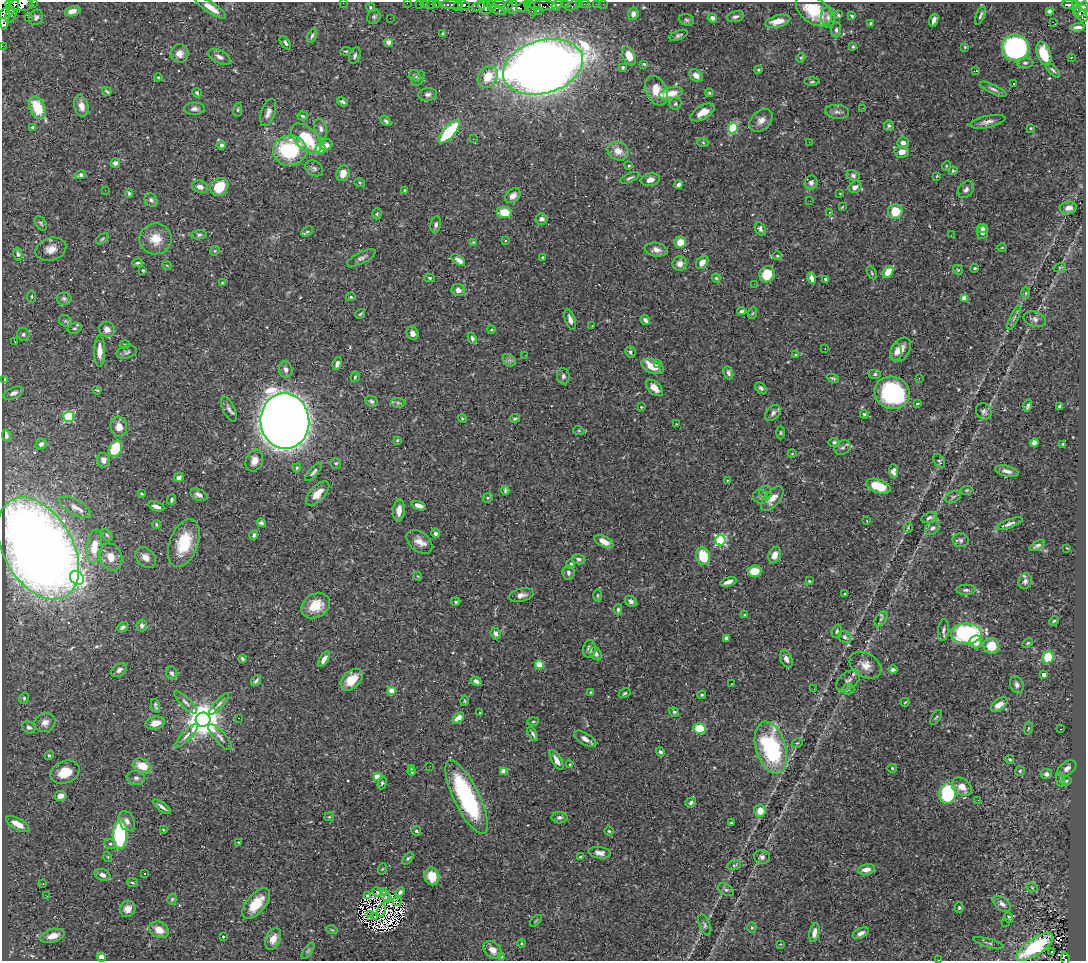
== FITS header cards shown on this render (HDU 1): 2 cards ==
NAXIS1  =                 1084
NAXIS2  =                  959

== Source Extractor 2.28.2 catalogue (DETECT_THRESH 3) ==
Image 1084 x 959 px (HDU 1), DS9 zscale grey, 1 PNG px = 1 image px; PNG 1088 x 963 px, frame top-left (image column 1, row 959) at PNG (2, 2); each listed source drawn as its Kron ellipse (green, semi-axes under 4 px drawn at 4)
Background 0.586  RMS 0.013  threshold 0.0382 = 3 sigma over >= 5 px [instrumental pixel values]
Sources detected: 512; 10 with non-positive FLUX_AUTO (blend fragments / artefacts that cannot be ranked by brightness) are neither listed nor drawn; of the other 502, the 500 brightest by FLUX_AUTO listed and drawn (2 fainter detections omitted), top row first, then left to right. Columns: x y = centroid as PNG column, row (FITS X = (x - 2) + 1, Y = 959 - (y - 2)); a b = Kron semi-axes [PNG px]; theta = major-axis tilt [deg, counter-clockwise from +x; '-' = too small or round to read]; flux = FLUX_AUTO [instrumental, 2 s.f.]
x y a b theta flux
34 2 3 2 - 91
343 3 2 2 - 49
407 3 2 2 - 12
19 4 14 7 -1 6700
419 4 2 2 - 9.1
425 4 2 2 - 9.9
431 4 3 2 - 13
436 4 3 2 - 26
499 4 6 4 -15 240
527 4 3 3 - 360
579 4 2 2 - 5.3
585 4 5 2 - 15
596 4 2 2 - 6.1
603 4 2 2 - 3.1
4 5 24 6 90 3300
452 5 11 4 1 630
464 5 6 4 -30 920
543 5 13 5 -1 230
557 5 6 4 53 670
565 5 3 3 - 110
573 5 8 4 26 55
1070 5 8 4 -2 200
1075 5 4 3 - 200
457 6 5 3 - 620
492 6 5 3 - 520
507 6 7 4 43 210
1084 6 5 3 - 470
370 7 5 4 - 1.5
478 7 6 5 - 780
485 7 7 6 - 960
513 7 7 4 78 640
522 7 5 3 - 400
211 8 18 5 -34 8.6
532 8 8 4 -74 300
1077 9 5 3 - 100
498 10 8 4 -18 720
538 10 3 2 - 16
12 11 13 5 68 2800
73 11 8 5 13 6.5
814 11 20 13 -36 31
1049 11 4 3 - 2.2
1081 11 8 5 23 580
6 13 8 5 26 2700
633 14 6 5 - 2.9
838 15 3 2 - 0.86
980 15 10 3 67 1.9
1081 15 8 4 -57 400
735 16 9 5 15 2.2
852 16 3 3 - 1.1
36 17 8 7 - 2.9
374 17 7 6 - 2
828 17 10 6 -87 3.1
28 18 2 2 - 1.8
390 18 2 2 - 1.1
712 18 5 4 - 3.1
687 20 8 5 -18 1.6
934 20 6 4 70 3.7
778 21 13 6 16 10
1053 22 3 3 - 170
870 23 3 3 - 0.86
1078 27 7 3 5 3.2
836 30 7 5 89 2.2
443 34 4 3 - 1.5
678 35 9 4 21 2.1
312 36 7 4 69 1.8
389 42 4 4 - 12
285 43 7 4 -52 1.9
2 46 2 2 - 7.7
853 47 4 3 - 1
965 47 4 3 - 0.69
1015 48 13 13 - 180
346 51 6 4 9 1.1
180 53 9 8 - 6.7
1044 54 12 6 -71 18
355 56 9 5 70 2.5
629 56 10 6 -65 12
219 57 12 6 -28 3.9
1071 57 3 2 - 1.4
801 58 5 4 - 0.97
1025 63 8 5 0 2.1
644 64 4 3 - 0.9
543 67 41 26 16 1500
623 67 4 3 - 1.2
758 70 4 4 - 1.2
1053 70 9 4 -48 1.6
976 71 3 2 - 0.98
696 75 7 5 -42 5.2
415 76 6 5 - 2.8
158 77 4 4 - 0.77
488 77 12 9 54 18
418 79 8 5 55 1.7
812 82 7 3 0 1.1
1013 83 2 2 - 0.86
993 89 14 4 -26 2.8
107 91 5 2 - 0.99
656 91 15 10 -65 16
197 93 5 4 - 2
671 93 12 5 14 16
709 93 4 3 - 0.95
428 94 9 6 6 3
342 101 6 4 -32 1.8
675 104 6 5 - 1.8
81 106 11 7 -75 7.1
37 108 12 7 -66 31
863 108 3 2 - 1.4
194 109 10 6 3 3.3
238 110 7 3 82 1.1
702 112 13 7 31 11
837 112 12 7 -5 3.3
268 113 14 7 71 5
303 116 5 4 - 1.3
761 120 13 9 43 5.8
386 121 6 4 -44 1.8
987 122 18 6 12 5
889 126 5 5 - 1.8
33 127 4 3 - 1.2
733 128 5 4 - 48
1030 128 3 2 - 0.75
321 129 10 6 -74 3.1
449 132 14 6 48 75
306 138 18 10 -45 37
473 139 3 2 - 1
703 142 6 4 -3 1
809 142 3 2 - 0.82
903 143 6 5 - 4
221 145 4 4 - 2.4
327 145 6 5 - 3.8
321 149 5 5 - 18
290 150 17 15 6 64
618 151 11 9 -25 8.2
902 152 7 6 - 6.4
115 163 5 4 - 3.1
629 166 4 3 - 0.77
946 166 5 3 - 0.73
314 168 9 7 -33 2.7
953 171 4 4 - 0.96
343 173 8 6 72 8.6
81 175 5 4 - 2.3
853 176 7 5 -25 2.1
937 176 3 3 - 0.61
630 178 10 3 23 1.8
650 180 9 6 13 5.3
360 183 5 3 - 0.95
811 183 7 6 - 3.5
678 185 4 4 - 3
200 187 8 6 -15 4.2
219 187 10 8 46 24
855 187 7 5 28 4.1
105 190 2 2 - 12
404 190 4 3 - 0.66
966 190 9 7 49 3.3
129 193 4 4 - 1.3
840 194 4 2 - 0.53
513 196 8 6 46 5.5
151 200 7 6 - 2.2
810 201 2 2 - 1.9
842 207 3 2 - 0.73
1068 208 8 6 3 5.3
895 211 7 7 - 18
504 212 7 6 - 16
829 212 4 3 - 0.83
377 214 5 4 - 1.3
542 219 6 5 - 2.9
41 223 8 5 -58 1.5
436 224 8 5 79 2.5
982 228 5 4 - 2.4
760 229 7 5 -65 2.3
307 232 6 4 29 1.5
982 233 6 5 - 3.7
199 235 8 4 6 1.7
951 235 3 2 - 0.75
102 239 7 3 36 1.2
156 239 16 15 - 15
505 241 3 3 - 2.5
473 242 4 4 - 0.73
680 242 6 6 - 11
1002 247 4 3 - 0.66
51 249 16 11 16 8.3
656 250 11 7 -10 5.1
215 251 5 4 - 1.1
18 254 6 4 -75 1.9
777 256 4 4 - 0.84
543 257 3 2 - 0.85
361 258 16 5 27 3.2
458 260 8 4 -35 8.1
702 262 7 5 48 6.4
138 263 5 4 - 1.3
680 264 7 7 - 5.6
167 266 4 3 - 0.62
1060 267 6 4 19 1.3
974 268 4 3 - 1.2
143 270 3 2 - 0.9
958 270 5 4 - 1.1
888 272 6 5 - 12
872 273 7 4 -61 1.2
767 274 8 7 - 20
430 278 5 4 - 1.1
716 278 4 4 - 1
811 278 6 4 -77 5.9
825 279 4 3 - 1.2
222 283 4 3 - 0.73
754 284 2 2 - 1.5
458 290 7 6 - 4.3
1026 293 6 4 90 1.2
31 296 6 3 90 0.95
351 297 5 4 - 0.95
965 298 4 4 - 12
64 299 7 6 - 2
742 311 4 3 - 1.8
753 313 6 4 70 1
360 314 5 2 - 1
1014 318 13 4 66 2.5
1035 319 11 7 -16 2.8
570 320 11 5 -72 4.1
645 320 5 3 - 2.5
65 321 7 5 -33 1.4
592 325 3 2 - 0.87
75 328 7 5 14 1.8
107 329 8 7 - 5.1
491 330 4 3 - 0.62
412 333 7 5 -64 4.1
23 334 6 6 - 1.9
472 338 6 4 -65 2
15 342 3 2 - 0.46
125 345 5 3 - 0.79
825 348 2 2 - 1.6
900 350 13 9 56 7.1
99 351 15 5 -90 9.2
127 352 10 6 15 2.3
630 352 5 5 - 2.2
896 352 9 5 85 3.5
795 354 4 2 - 0.76
525 355 2 2 - 0.4
509 360 7 5 -44 2.2
337 363 7 4 71 3.5
658 363 3 2 - 2.6
652 366 12 6 -23 18
286 369 8 7 - 3.7
728 373 7 4 -69 2.7
875 374 6 5 - 1.8
563 376 8 6 -84 2.4
355 377 5 4 - 1.2
833 378 6 3 -23 1.2
919 378 3 2 - 2.3
5 380 4 3 - 4.1
654 388 10 6 -43 8.4
761 388 7 4 -42 2.4
97 390 4 3 - 0.79
13 393 11 5 24 3.6
892 393 18 16 -22 95
371 401 6 5 - 1.9
398 403 7 5 -8 1.5
917 403 3 2 - 0.73
1028 406 6 3 73 2.1
1060 406 4 3 - 1.7
641 407 4 3 - 0.69
229 409 13 5 -64 3.5
984 411 8 7 - 3
773 413 9 6 50 3
864 414 4 4 - 1.5
69 417 5 5 - 73
462 418 5 3 - 0.81
515 418 5 4 - 1.4
285 421 28 24 -86 2000
676 424 3 2 - 0.9
119 427 10 8 -81 8.7
579 431 5 3 - 0.93
781 433 7 3 90 1
6 435 6 3 -79 2
397 440 3 2 - 0.78
834 442 5 4 - 1.9
1034 442 4 4 - 5
41 444 6 5 - 2.2
1063 444 3 3 - 0.91
843 448 8 6 32 2.3
115 449 8 6 61 30
792 454 4 3 - 0.58
103 460 7 6 - 4.8
254 461 11 8 70 7.1
939 461 8 5 -60 1.5
336 463 5 5 - 1.3
297 468 4 3 - 1.1
893 471 7 4 -85 3.6
1007 471 12 5 -14 4.1
313 472 12 4 48 2.4
179 477 5 4 - 4.9
727 480 3 2 - 1.7
878 486 13 6 -19 17
505 490 4 3 - 1.5
967 490 6 4 12 1
318 493 15 7 47 10
765 493 6 6 - 2.1
141 494 3 2 - 0.84
199 495 9 5 -25 4.5
760 497 8 7 - 2.5
953 497 8 5 28 2
488 498 5 4 - 1.1
772 499 15 7 49 8.3
171 500 5 4 - 1.3
156 506 8 4 -19 4.5
419 506 7 4 -20 3.9
75 507 17 7 -29 6.1
399 510 11 5 85 7.5
929 518 8 5 19 2.8
867 521 4 2 - 0.45
261 523 4 4 - 2
156 524 4 3 - 0.97
1009 524 14 4 20 2.8
908 528 5 4 - 1.1
932 528 8 6 37 3.4
435 533 4 4 - 2.7
107 535 7 4 -49 1.4
254 535 5 4 - 2.6
720 540 5 5 - 100
961 540 8 7 - 2.3
419 542 14 9 -40 7.9
604 542 10 5 -27 7.3
184 543 25 14 69 33
1037 546 8 4 30 2.1
94 547 17 7 83 17
38 548 55 34 -60 1200
1067 548 2 2 - 0.46
775 555 8 6 68 7.1
703 556 9 7 -72 27
111 557 14 11 -67 9.9
146 557 12 8 -44 6.3
578 559 6 5 - 1.8
571 564 5 4 - 1.4
754 571 7 5 3 16
568 573 7 6 - 2.6
417 576 4 3 - 0.65
77 578 7 6 - 130
809 581 3 3 - 0.98
1025 581 8 6 66 2.7
728 582 8 4 17 4.5
966 590 9 5 0 2.4
845 594 3 2 - 0.61
521 595 12 6 14 4.6
598 596 6 3 -90 0.98
631 601 6 5 - 2.6
456 602 4 3 - 1.3
316 606 15 11 31 19
618 609 5 4 - 1.4
745 615 4 3 - 0.82
881 619 8 5 57 2.3
1054 621 5 4 - 1.1
142 625 6 5 - 2.7
123 627 6 4 38 2.4
943 630 11 5 84 2.8
837 631 7 5 73 1.8
496 633 6 5 - 3.1
966 634 15 10 -1 140
845 637 7 5 -37 2.2
727 638 4 4 - 2.4
976 642 6 6 - 9.9
1028 643 5 3 - 0.99
991 646 8 8 - 20
589 649 9 6 83 4
596 654 7 5 -51 3.9
1048 657 6 5 - 33
242 659 4 3 - 1.4
324 659 9 4 58 4.8
786 659 9 6 -65 4
539 665 4 4 - 25
865 665 17 12 -30 9.6
119 670 8 6 38 3.3
893 670 5 3 - 2.1
172 673 7 5 -63 2.5
1044 674 4 3 - 4.6
352 680 13 8 44 18
848 680 14 8 39 4.5
256 681 6 3 52 1.7
476 681 6 4 -29 3.3
731 683 3 2 - 1.8
1017 685 9 6 -69 3.3
814 689 2 2 - 0.65
849 689 6 5 - 1.8
392 691 4 4 - 18
591 692 3 3 - 0.7
625 693 6 4 31 1.3
702 695 4 3 - 1
24 698 6 4 77 1.7
465 701 5 3 - 0.89
185 702 15 5 -46 3.5
905 702 4 2 - 0.62
219 704 14 4 47 2.7
999 705 9 5 36 8.8
156 706 7 3 -71 1.9
674 712 5 4 - 1.3
480 713 3 3 - 0.78
936 717 8 3 56 1.2
238 718 2 2 - 0.63
458 718 6 4 38 8
203 720 7 7 - 2100
533 722 6 4 2 1.1
45 723 11 9 28 6.3
155 723 10 6 13 8.4
29 727 7 5 -30 2.9
700 728 6 5 - 29
1028 728 7 3 80 1
1061 729 3 2 - 5.5
533 734 8 4 -63 1.8
186 736 16 4 46 3.9
220 737 16 5 -49 4
585 739 12 5 -32 4.7
797 743 6 3 31 1.1
771 748 27 15 -73 110
660 752 5 4 - 2
49 755 5 4 - 1.4
1010 759 4 4 - 1.2
556 760 11 4 -61 5.8
570 765 4 3 - 0.84
142 766 9 7 -24 16
430 766 2 2 - 2.8
412 768 4 3 - 1.4
892 768 4 4 - 1.3
1067 768 11 6 35 4.4
412 771 4 3 - 1.3
504 771 4 4 - 16
1020 771 5 5 - 1.5
65 772 15 11 23 18
1046 774 5 5 - 2.9
377 776 4 4 - 18
136 778 9 7 -8 3
1060 780 7 3 -80 1.3
1066 781 5 4 - 1.1
382 783 7 4 75 1.6
962 787 11 8 -36 9.4
948 793 10 8 82 71
61 796 6 5 - 6.6
467 797 41 13 -64 110
978 800 2 2 - 3.9
691 802 6 5 - 2.5
162 807 11 3 -36 2.8
760 811 6 5 - 11
329 817 5 4 - 0.93
560 818 8 6 1 2.8
127 821 10 7 -65 5
731 823 3 2 - 0.76
18 824 13 5 -29 13
163 830 4 3 - 0.8
416 831 5 5 - 1.6
609 831 5 4 - 1.8
120 834 15 7 88 98
238 842 3 2 - 0.65
110 844 6 5 - 1.8
600 853 11 5 -8 4.2
108 857 5 3 - 0.74
580 857 4 3 - 0.9
762 857 8 7 - 3.8
408 858 7 4 51 1.4
734 865 7 5 15 1.7
382 869 5 3 - 0.83
866 869 8 5 12 6.6
144 874 3 3 - 1.5
102 875 8 5 -19 4.7
432 876 9 7 -78 17
133 883 5 3 - 1
43 884 4 3 - 0.65
1032 887 6 4 -30 1
726 890 8 5 -33 2.2
383 891 4 2 - 0.72
377 892 5 2 - 0.78
400 892 5 3 - 1.9
367 895 4 3 - 0.9
47 896 2 2 - 1.5
385 896 5 2 - 1.3
172 899 5 4 - 1.1
388 899 2 2 - 0.83
397 902 5 2 - 1.1
256 904 18 9 50 20
1002 904 10 6 -38 4.3
959 907 5 4 - 1.1
128 909 8 7 - 5.6
381 910 7 2 76 0.52
371 915 3 2 - 1.5
375 917 3 2 - 1.3
1009 917 5 2 - 1.1
536 921 7 3 45 0.85
1006 922 2 2 - 140
705 925 11 5 -69 2.1
752 928 5 4 - 1.2
159 930 10 7 -30 8.7
332 930 6 3 -17 0.94
814 933 9 5 79 5.7
861 933 9 5 24 3.4
53 936 12 6 16 9.8
223 937 3 2 - 0.67
273 939 11 7 67 8.4
521 943 4 3 - 0.7
989 943 15 3 -16 2.3
780 944 3 3 - 0.58
1035 947 21 8 34 66
492 950 11 7 -40 6.6
308 951 9 3 56 1.5
1051 952 3 2 - 1.6
101 957 4 4 - 5.8
501 957 3 3 - 1.3
1065 958 6 4 -83 24
938 960 2 2 - 0.54
At the frame edge (FLAGS 8, measured only in part): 9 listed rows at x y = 34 2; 343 3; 407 3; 19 4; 4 5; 1084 6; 2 46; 1065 958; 938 960
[2 fainter detections neither listed nor drawn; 10 non-positive-flux detections neither listed nor drawn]